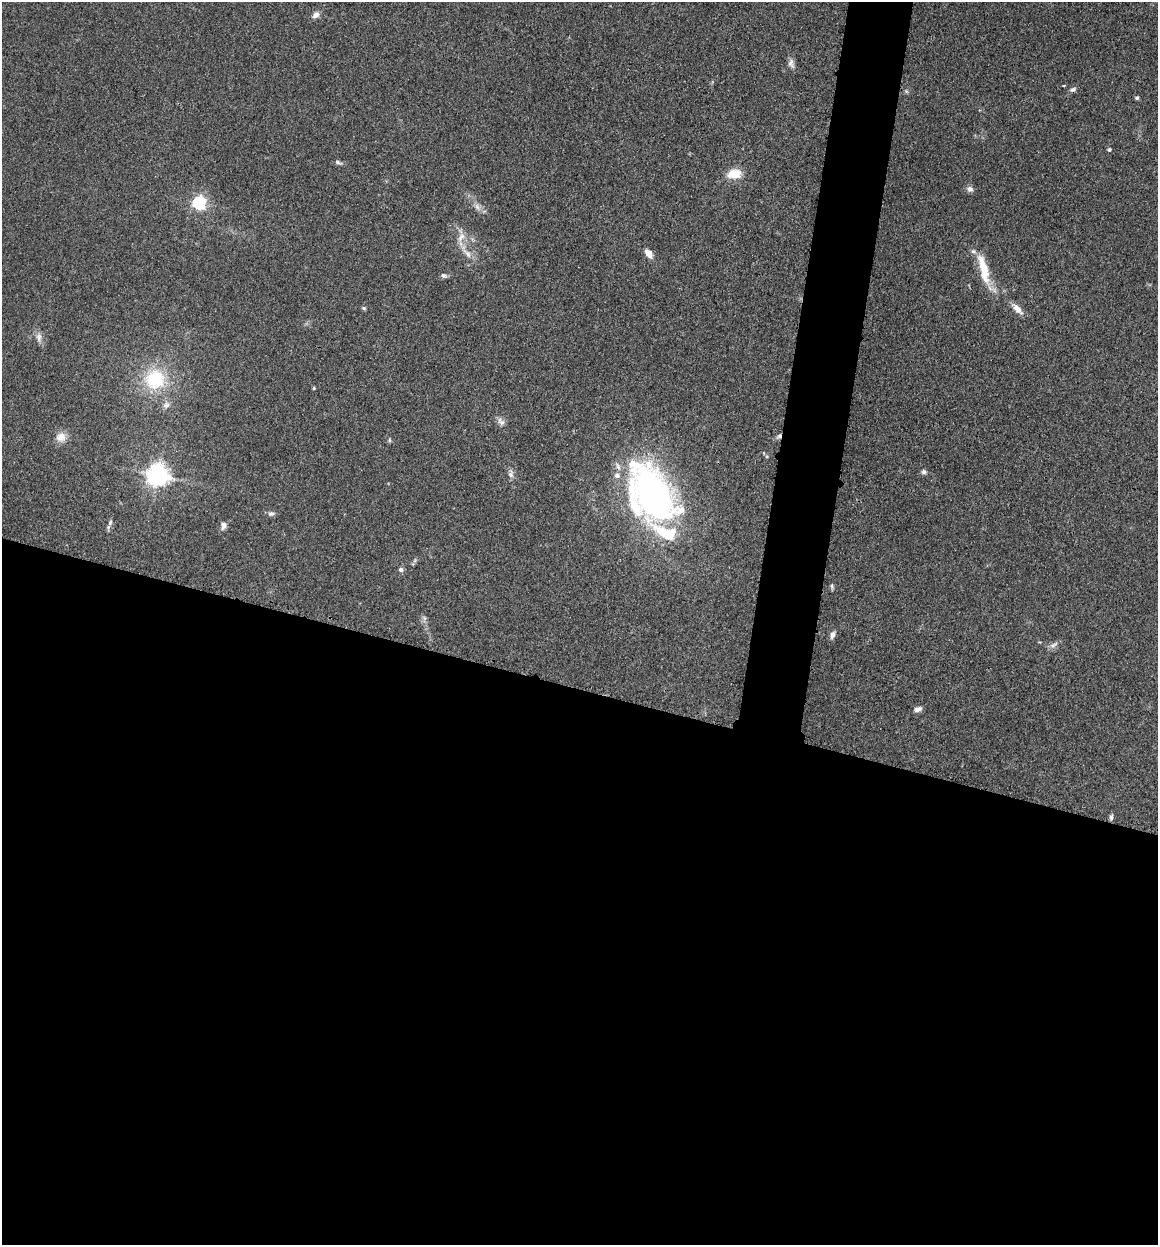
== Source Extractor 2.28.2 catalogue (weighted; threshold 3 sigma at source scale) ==
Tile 14 of 4 x 4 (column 2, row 4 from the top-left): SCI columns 1496-2651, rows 795-2037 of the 6832 x 5775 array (HDU 1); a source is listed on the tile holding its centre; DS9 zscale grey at full resolution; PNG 1160 x 1247 px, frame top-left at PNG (2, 2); no overlay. Shown black and unused: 48% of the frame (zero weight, under 3 of 4 exposures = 2% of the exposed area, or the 3 px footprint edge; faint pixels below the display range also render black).
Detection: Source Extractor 2.28.2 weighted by HDU 2 'WHT'; one run over the whole footprint, this tile lists its part. Background 0.167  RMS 0.0077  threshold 0.0347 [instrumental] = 3 sigma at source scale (4.5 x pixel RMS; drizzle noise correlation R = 1.50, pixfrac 1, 0.05/0.05 arcsec/px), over >= 5 px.
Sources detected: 44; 4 inside a brighter listed object's ellipse — not listed separately; the other 40 listed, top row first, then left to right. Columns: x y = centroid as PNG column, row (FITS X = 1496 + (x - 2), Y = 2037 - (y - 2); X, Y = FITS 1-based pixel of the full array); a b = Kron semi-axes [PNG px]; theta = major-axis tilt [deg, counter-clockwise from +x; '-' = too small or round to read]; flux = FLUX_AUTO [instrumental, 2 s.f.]
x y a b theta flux
316 15 9 7 43 3.8
791 63 14 7 -74 3.7
1073 90 8 6 18 2.2
906 91 6 4 -45 1.1
1137 98 5 4 - 1.5
1109 150 6 5 - 1.3
338 162 10 4 -21 1.8
734 174 15 10 8 14
970 189 8 7 - 3.2
199 203 6 6 - 150
477 207 11 6 -65 3.4
461 237 15 7 56 5.3
467 253 18 7 -47 6.2
648 253 11 7 -53 6.6
984 268 54 10 -71 21
444 276 8 6 -29 1.8
364 308 6 5 - 1.1
1017 309 18 7 -47 6
39 337 13 7 -86 4.1
155 379 22 21 - 46
314 388 4 4 - 0.87
166 405 11 9 56 4.1
502 422 10 8 -8 3.2
779 436 8 5 45 2.4
61 437 14 13 - 7.3
389 440 6 4 -89 1
924 472 7 6 - 1.8
511 474 13 7 -90 3.3
157 475 7 7 - 580
653 494 66 35 -62 280
271 514 9 6 12 2.3
110 523 8 5 64 2.1
223 526 10 7 84 3
401 570 6 6 - 2
832 587 8 4 -75 1.4
424 618 8 4 -53 1.7
832 635 8 6 71 3.3
1054 645 14 6 31 3.4
918 709 10 6 18 3.1
1111 817 8 5 84 2
Overlapping masked pixels (flux is a lower limit): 1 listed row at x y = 779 436